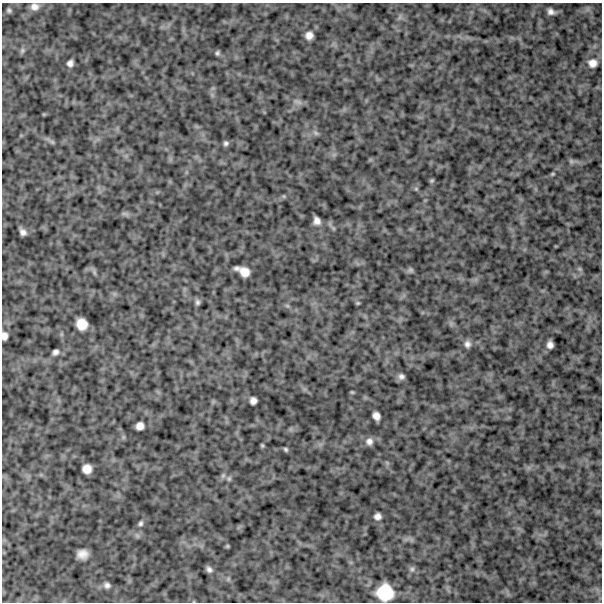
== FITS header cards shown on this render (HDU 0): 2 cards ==
NAXIS1  =                  600
NAXIS2  =                  600

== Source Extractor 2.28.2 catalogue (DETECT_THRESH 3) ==
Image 600 x 600 px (HDU 0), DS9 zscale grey, 1 PNG px = 1 image px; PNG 604 x 604 px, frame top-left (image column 1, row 600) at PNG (2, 3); no overlay
Background 1020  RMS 190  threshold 559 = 3 sigma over >= 5 px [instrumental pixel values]
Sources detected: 55; all 55 listed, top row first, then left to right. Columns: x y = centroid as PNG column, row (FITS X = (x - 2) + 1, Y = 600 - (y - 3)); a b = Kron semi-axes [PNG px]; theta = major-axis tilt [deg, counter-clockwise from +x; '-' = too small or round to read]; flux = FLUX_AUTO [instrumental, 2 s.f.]
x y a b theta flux
35 7 10 8 0 81000
9 10 4 4 - 25000
551 12 7 5 -28 54000
400 17 7 4 71 26000
309 35 8 8 - 86000
22 50 9 6 51 33000
217 53 6 5 - 25000
70 63 6 5 - 54000
593 63 11 10 - 98000
298 102 13 5 -18 51000
44 114 6 4 18 12000
316 133 8 5 -36 31000
52 142 8 5 -30 28000
226 143 6 6 - 33000
571 161 8 6 -2 29000
553 174 5 4 - 15000
432 181 5 4 - 19000
416 189 5 5 - 18000
284 196 6 5 - 20000
125 214 11 4 -5 35000
317 221 7 6 - 72000
23 232 7 5 -51 57000
237 268 5 4 - 34000
580 269 7 4 -71 21000
410 270 8 7 - 29000
94 272 9 4 -71 26000
244 272 10 8 -40 140000
197 302 8 6 -90 34000
358 303 5 4 - 17000
287 306 7 4 -1 20000
82 324 10 9 - 190000
4 336 7 5 88 67000
467 344 9 8 - 58000
550 345 7 6 - 63000
55 352 6 5 - 46000
401 377 8 7 - 48000
352 392 5 4 - 14000
253 401 6 6 - 65000
376 416 7 6 - 80000
140 426 7 7 - 84000
369 441 10 9 - 66000
262 445 5 4 - 17000
286 449 5 4 - 22000
87 469 8 8 - 120000
223 476 8 6 69 31000
229 479 8 5 63 27000
377 516 6 6 - 60000
141 523 7 5 65 29000
227 546 5 4 - 16000
82 554 10 8 -3 110000
209 569 7 5 -57 44000
412 569 6 6 - 28000
228 579 6 5 - 21000
107 585 9 7 -21 49000
385 592 14 14 - 410000
At the frame edge (FLAGS 8, measured only in part): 1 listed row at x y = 4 336